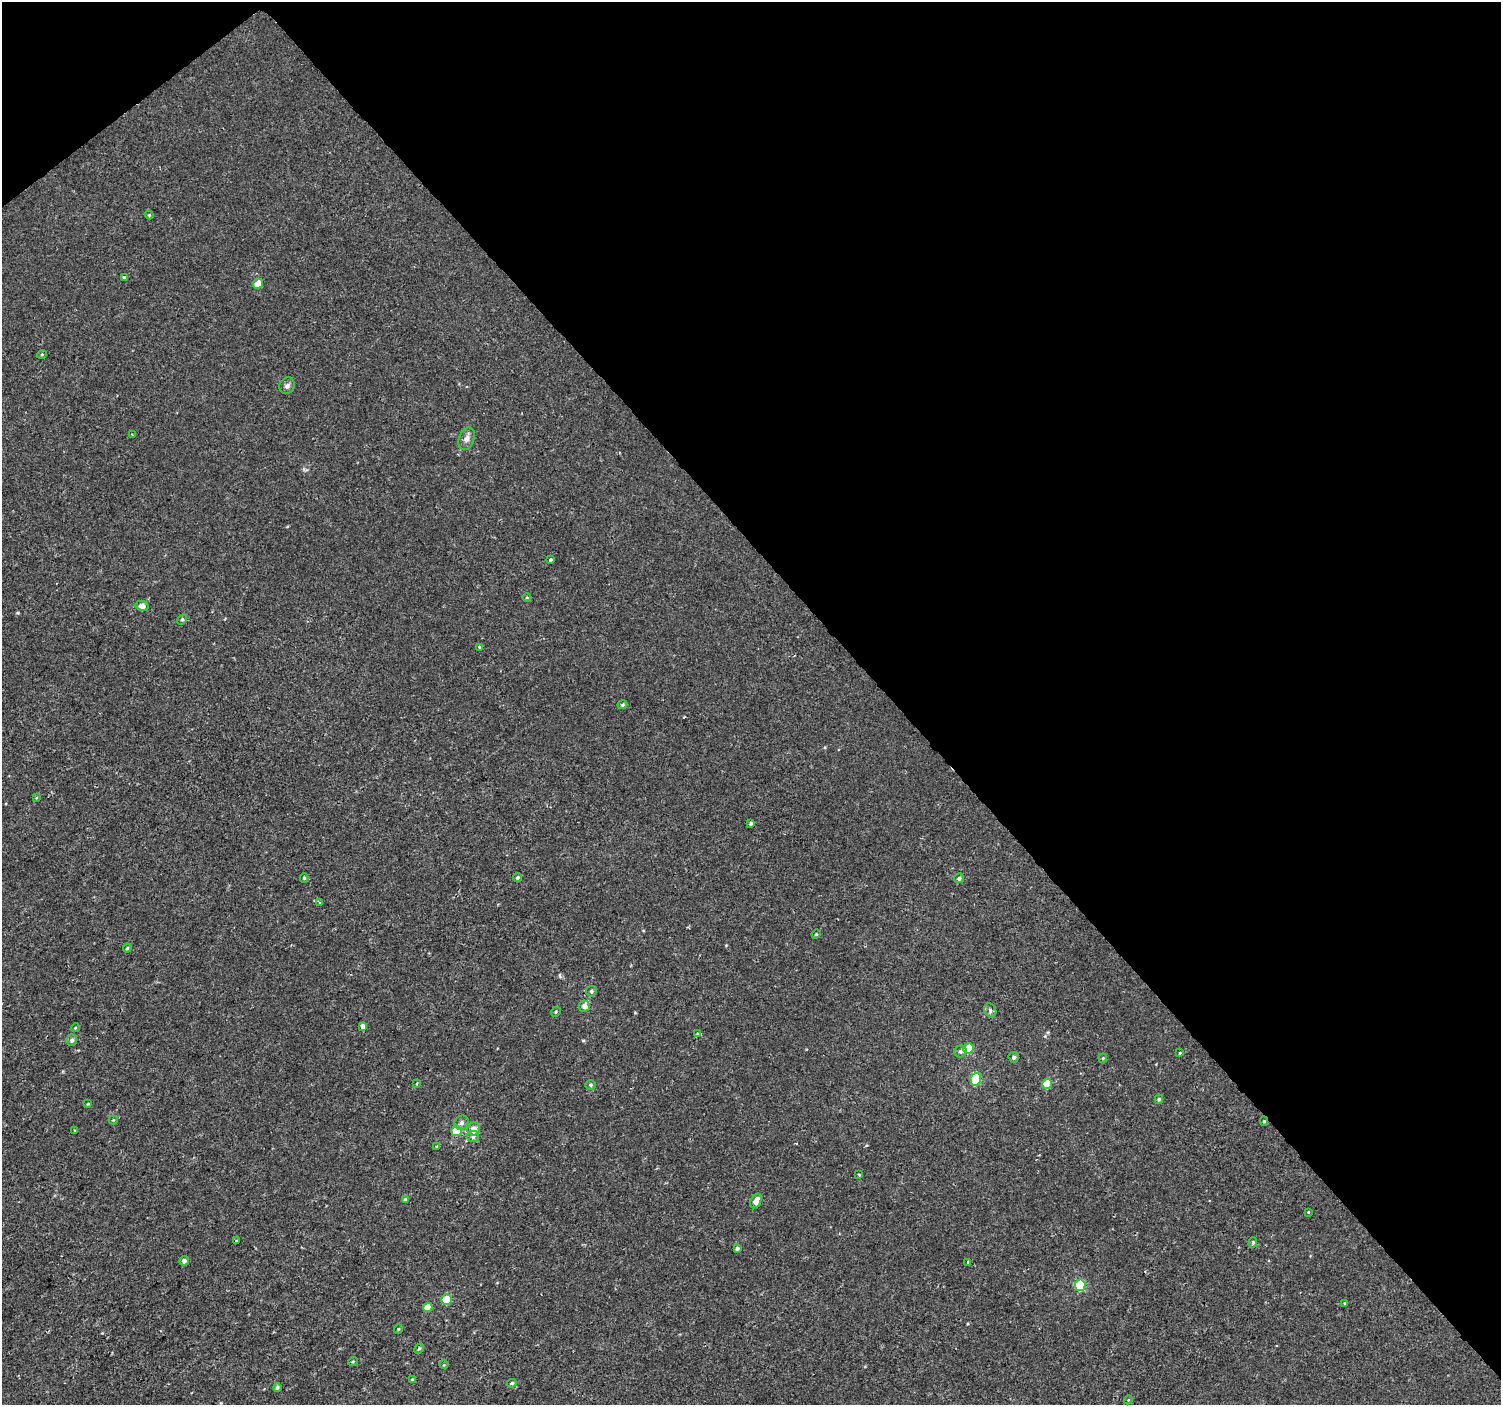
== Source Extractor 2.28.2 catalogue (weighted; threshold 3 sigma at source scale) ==
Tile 3 of 4 x 4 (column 3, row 1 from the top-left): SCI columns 3001-4499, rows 4349-5751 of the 6003 x 5958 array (HDU 1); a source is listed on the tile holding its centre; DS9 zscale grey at full resolution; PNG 1503 x 1407 px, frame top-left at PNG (2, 2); each listed source drawn as its Kron ellipse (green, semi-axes under 4 px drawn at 4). Shown black and unused: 42% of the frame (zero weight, under 2 of 3 exposures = <1% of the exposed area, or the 3 px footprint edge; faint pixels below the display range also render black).
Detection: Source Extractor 2.28.2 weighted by HDU 2 'WHT'; one run over the whole footprint, this tile lists its part. Background 2.98e-04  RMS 0.002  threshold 0.00922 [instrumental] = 3 sigma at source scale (4.5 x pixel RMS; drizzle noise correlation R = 1.50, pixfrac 1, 0.0396/0.0396 arcsec/px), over >= 5 px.
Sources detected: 70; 1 inside a brighter listed object's ellipse — not listed separately; the other 69 listed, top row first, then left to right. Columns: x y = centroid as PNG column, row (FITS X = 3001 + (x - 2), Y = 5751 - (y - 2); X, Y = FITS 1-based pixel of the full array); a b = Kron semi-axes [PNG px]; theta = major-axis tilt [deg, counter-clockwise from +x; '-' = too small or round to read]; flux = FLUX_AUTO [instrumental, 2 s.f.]
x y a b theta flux
149 215 4 4 - 0.19
124 278 4 3 - 1.1
258 284 5 5 - 2.8
42 354 5 3 - 0.17
287 386 8 7 - 0.69
132 434 2 2 - 0.17
467 439 12 7 69 0.99
550 559 3 3 - 0.32
527 597 4 3 - 0.15
142 606 6 5 - 1
182 619 5 4 - 0.33
479 647 3 3 - 0.83
623 705 5 4 - 0.3
37 798 4 3 - 0.3
751 823 3 3 - 0.35
304 878 4 4 - 0.25
518 878 4 3 - 0.39
959 878 5 5 - 0.48
319 902 4 3 - 0.18
816 934 5 4 - 0.2
127 948 4 4 - 0.23
591 991 5 5 - 0.4
584 1006 5 5 - 1.1
990 1010 7 6 - 0.5
556 1012 5 4 - 0.26
363 1026 4 4 - 1.8
75 1028 4 3 - 0.18
698 1033 3 3 - 0.26
72 1040 6 5 - 0.69
968 1049 5 5 - 6
960 1051 6 5 - 0.55
1180 1053 3 3 - 0.29
1014 1057 5 5 - 0.52
1103 1058 4 4 - 0.22
976 1079 6 5 - 11
417 1083 3 2 - 0.24
1047 1084 5 4 - 3.4
591 1085 5 4 - 0.33
1159 1099 5 4 - 0.29
88 1104 4 3 - 0.18
113 1120 4 4 - 0.2
1264 1121 4 4 - 0.27
461 1123 7 6 - 0.82
474 1129 7 6 - 1.5
75 1130 4 3 - 0.2
456 1131 5 5 - 5.5
473 1137 6 5 - 0.57
437 1147 4 3 - 0.18
859 1175 3 3 - 0.17
405 1199 4 4 - 0.27
756 1201 8 5 62 1.6
1308 1212 3 2 - 0.14
237 1241 3 3 - 0.23
1253 1242 5 4 - 0.32
737 1248 4 4 - 0.53
184 1261 5 4 - 0.81
968 1262 3 3 - 0.79
1080 1285 6 5 - 11
446 1300 5 5 - 5.1
1345 1303 3 3 - 0.18
428 1307 5 4 - 2.1
398 1329 5 3 - 0.16
419 1348 5 3 - 0.28
353 1361 5 3 - 0.19
444 1365 4 3 - 0.16
412 1379 4 4 - 0.25
512 1383 5 3 - 0.38
277 1387 4 4 - 0.41
1128 1400 4 3 - 0.16
Overlapping masked pixels (flux is a lower limit): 1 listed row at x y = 1264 1121